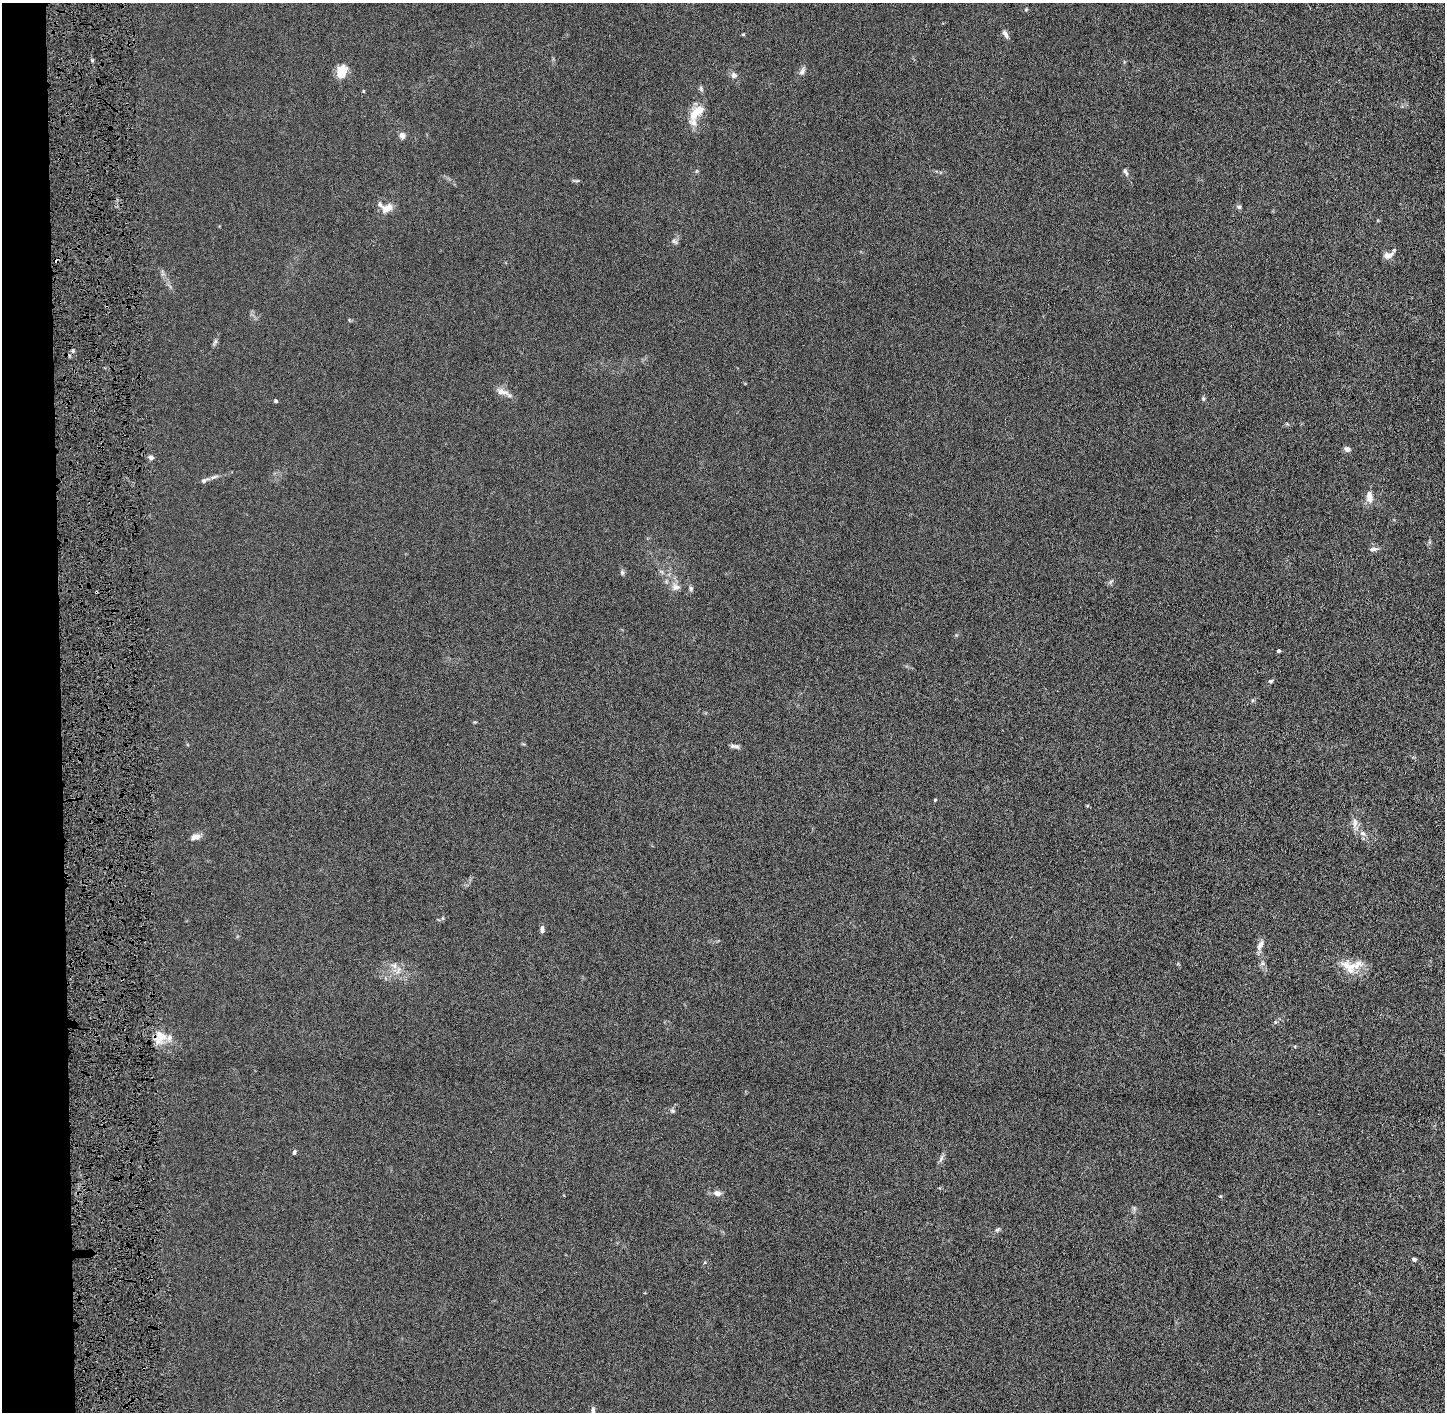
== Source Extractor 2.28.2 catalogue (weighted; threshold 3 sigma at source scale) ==
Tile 4 of 3 x 3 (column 1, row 2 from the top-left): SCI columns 17-1459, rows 1416-2825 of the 4362 x 4242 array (HDU 1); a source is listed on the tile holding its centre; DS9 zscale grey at full resolution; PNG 1447 x 1414 px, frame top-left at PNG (2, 3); no overlay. Shown black and unused: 4% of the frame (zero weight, under 4 of 8 exposures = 1% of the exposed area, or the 3 px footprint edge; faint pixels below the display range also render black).
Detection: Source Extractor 2.28.2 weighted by HDU 2 'WHT'; one run over the whole footprint, this tile lists its part. Background 0.0136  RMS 0.0045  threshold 0.0183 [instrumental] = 3 sigma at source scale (4.09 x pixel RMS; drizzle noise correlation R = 1.36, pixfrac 0.8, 0.05/0.05 arcsec/px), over >= 5 px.
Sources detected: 53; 2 cosmic-ray / hot-pixel residue — not listed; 3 inside a brighter listed object's ellipse — not listed separately; the other 48 listed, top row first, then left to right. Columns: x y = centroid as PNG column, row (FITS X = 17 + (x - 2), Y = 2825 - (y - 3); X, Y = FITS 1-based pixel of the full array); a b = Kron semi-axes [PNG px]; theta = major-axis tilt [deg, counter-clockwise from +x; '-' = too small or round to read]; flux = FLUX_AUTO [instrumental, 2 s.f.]
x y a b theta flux
1026 9 6 3 19 0.42
1005 34 11 6 -62 1.5
342 72 13 9 72 7.9
802 72 10 6 62 1.4
734 75 6 6 - 1.6
701 89 8 5 -67 0.78
363 91 5 3 - 0.32
697 112 23 10 43 6.7
402 135 8 7 - 1.6
1125 171 10 5 -63 1
1239 207 7 5 -14 0.79
387 208 16 10 16 3.5
674 241 8 5 -29 0.92
1387 255 14 7 12 2.7
215 341 8 5 56 0.87
502 392 18 8 -20 3
1203 399 5 5 - 0.62
276 401 5 4 - 0.58
1347 449 7 6 - 1.6
151 457 6 5 - 1.6
213 477 10 4 26 1.1
204 480 9 6 25 1.1
1369 497 14 8 -83 3.1
1374 549 11 5 4 1.1
622 572 7 5 -70 0.8
676 587 10 8 -9 2
691 588 7 5 -88 0.76
1279 651 4 3 - 0.71
1271 681 6 4 4 0.67
734 746 13 5 -7 1.2
935 800 4 3 - 0.4
1087 805 5 3 - 0.38
1355 822 13 7 -90 2.2
1362 833 8 6 -29 1.4
195 837 13 7 12 2
542 929 10 4 90 1.2
1260 945 16 6 62 2
1262 963 7 4 -71 0.84
394 966 9 6 -88 1.7
1349 966 26 16 -32 7.3
160 1035 19 12 -52 6
672 1111 7 5 -43 0.78
294 1152 6 4 71 0.77
941 1158 11 4 63 1.2
717 1193 9 6 -16 2
997 1230 7 4 32 0.75
1414 1259 4 4 - 0.94
593 1411 11 4 88 1.4
Isophote crosses this tile's border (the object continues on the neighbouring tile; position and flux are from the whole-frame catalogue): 1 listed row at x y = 593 1411